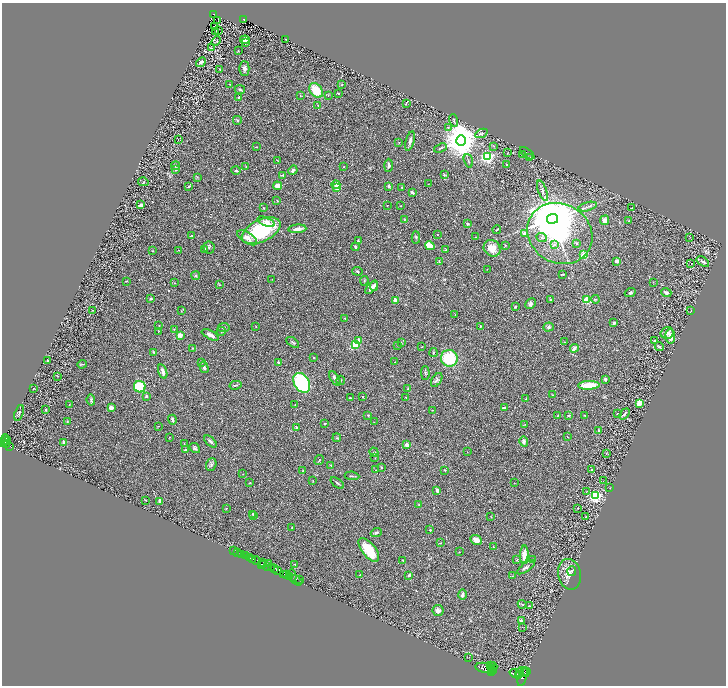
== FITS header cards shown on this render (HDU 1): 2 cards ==
NAXIS1  =                 1448
NAXIS2  =                 1367

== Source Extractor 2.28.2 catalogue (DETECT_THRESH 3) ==
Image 1448 x 1367 px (HDU 1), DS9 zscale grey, zoomed out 1/2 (1 PNG px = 2 x 2 image px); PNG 728 x 688 px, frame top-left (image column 1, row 1366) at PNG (2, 3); each listed source drawn as its Kron ellipse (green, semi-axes under 4 px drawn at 4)
Background 0.389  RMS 0.028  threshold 0.0842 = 3 sigma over >= 5 px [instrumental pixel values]
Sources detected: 349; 36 cannot appear on this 1/2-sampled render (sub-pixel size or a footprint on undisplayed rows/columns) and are neither listed nor drawn; the other 313 listed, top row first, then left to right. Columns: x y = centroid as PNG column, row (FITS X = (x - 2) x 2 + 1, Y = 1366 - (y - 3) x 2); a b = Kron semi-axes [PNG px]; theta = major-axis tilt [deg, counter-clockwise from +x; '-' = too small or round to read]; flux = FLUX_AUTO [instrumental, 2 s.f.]
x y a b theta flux
213 14 2 2 - 51
244 19 3 2 - 39
218 21 2 1 - 4.8
215 27 2 1 - 1.3
218 31 2 1 - 61
216 32 3 2 - 1.5
286 39 2 1 - 2.5
245 40 5 4 - 38
216 41 5 1 - 1.8
245 43 2 2 - 8.9
211 48 3 2 - 2.9
238 51 2 1 - 2.3
201 62 5 3 - 12
244 68 7 5 -89 16
220 69 4 2 - 5.1
230 84 3 2 - 3
342 85 3 2 - 3.4
240 89 5 3 - 6.9
316 90 8 6 -53 130
338 93 2 2 - 4.9
328 95 3 3 - 4.1
300 96 2 2 - 3.2
239 98 2 2 - 36
406 103 4 1 - 2.8
318 106 4 2 - 4
237 120 4 3 - 5.7
454 120 6 2 -72 5.3
448 127 2 2 - 9.1
481 133 6 4 25 10
178 139 2 1 - 1.4
410 141 10 3 74 18
461 141 5 5 - 18000
399 142 2 2 - 2.5
494 146 3 2 - 3.6
257 147 3 2 - 2.1
441 148 7 2 22 7.7
508 153 2 2 - 1.9
527 153 8 2 -36 5.7
523 155 2 2 - 9
487 157 3 3 - 1500
530 158 4 2 - 4
277 160 3 2 - 2.2
468 161 7 2 -71 6.3
388 165 6 4 88 14
507 165 3 2 - 4.7
175 166 4 3 - 6.8
246 166 2 2 - 4.3
344 167 2 2 - 2.1
176 170 2 2 - 34
293 170 5 3 - 16
236 171 5 3 - 7
283 175 3 3 - 4.3
444 175 4 3 - 4.2
197 177 4 3 - 4.1
143 182 5 4 - 8.5
429 184 3 2 - 2.5
336 185 4 4 - 13
277 186 4 4 - 52
389 186 3 3 - 8.3
188 187 3 2 - 4.8
337 187 4 3 - 41
402 187 2 2 - 4.1
543 191 11 3 -69 15
412 193 4 3 - 14
277 200 3 2 - 3.7
140 205 3 3 - 24
387 205 2 1 - 1.8
401 206 2 2 - 2.5
587 207 9 2 16 11
263 208 3 2 - 2.7
632 208 2 1 - 3
405 219 3 2 - 3.3
553 219 5 5 - 55000
605 220 5 4 - 21
629 221 3 2 - 4.1
266 222 9 4 -23 21
468 224 4 3 - 8.6
297 229 9 3 6 23
497 230 4 2 - 5.6
261 231 21 11 26 370
524 233 4 3 - 13
560 233 33 29 -31 1100
437 234 2 2 - 5.7
191 236 3 2 - 3.2
416 237 6 3 -86 7.4
475 237 2 2 - 6.1
542 237 5 4 - 14
690 237 2 1 - 1.5
247 238 11 5 -32 42
358 241 2 2 - 6.6
576 243 4 3 - 5.3
505 245 3 3 - 4
554 245 4 3 - 12
430 246 5 3 - 87
209 247 6 5 - 9.6
355 247 4 3 - 5.7
492 248 9 8 - 60
205 249 3 3 - 9.9
178 250 3 2 - 2.3
446 250 3 3 - 4.8
153 251 2 2 - 2.7
584 255 3 3 - 250
617 261 2 2 - 66
439 262 4 2 - 3.8
703 262 7 3 -34 12
691 263 2 1 - 31
487 269 2 2 - 1.7
357 271 5 3 - 7.4
562 274 3 2 - 6.6
196 276 4 4 - 6.9
272 279 3 2 - 2.5
126 281 4 2 - 2.5
364 281 5 3 - 5
653 282 2 1 - 1.2
174 283 2 2 - 1.6
219 285 3 3 - 3.6
374 286 5 3 - 21
372 287 8 3 49 34
630 293 5 4 - 12
666 293 5 3 - 15
151 299 3 2 - 8.7
550 299 2 2 - 14
587 299 3 3 - 390
595 299 4 3 - 4.9
395 300 2 2 - 76
530 303 6 5 - 16
515 307 4 3 - 5.5
92 310 3 2 - 2.6
181 311 4 3 - 4
691 311 3 2 - 4.1
455 315 2 2 - 1.7
345 318 3 2 - 3.6
614 323 3 3 - 11
159 326 3 2 - 2.8
480 326 2 2 - 3.3
224 327 5 4 - 9.1
256 327 2 1 - 2.6
548 327 5 4 - 13
174 329 3 3 - 3.2
221 331 5 3 - 7.6
158 332 3 2 - 2.4
667 333 6 5 - 15
180 335 2 2 - 120
210 335 9 4 -27 30
670 336 7 5 -85 53
359 340 2 2 - 80
655 341 3 3 - 5.8
293 342 7 2 -36 6.6
401 342 4 3 - 3.9
565 342 2 2 - 2.2
355 344 3 3 - 280
397 345 3 3 - 4.3
659 346 4 3 - 6.1
422 347 2 1 - 2.5
193 348 3 3 - 2.7
574 348 4 3 - 33
153 352 4 3 - 6
433 353 4 3 - 5.5
313 358 2 2 - 4.9
449 358 8 8 - 230
47 360 2 2 - 5.1
202 362 2 2 - 4.1
279 362 3 3 - 9.8
395 362 2 2 - 2.4
82 364 5 2 - 4.6
204 367 6 3 -75 14
163 372 7 3 -72 20
425 373 6 3 -89 7.4
57 376 3 2 - 2
335 378 8 3 -57 19
605 379 4 3 - 11
340 380 5 2 - 4.1
437 380 8 4 57 12
302 383 11 7 -58 470
235 385 6 3 12 7.7
589 385 11 4 2 130
140 387 6 5 - 270
33 389 2 2 - 2
408 389 3 3 - 5
553 395 3 2 - 2.7
146 396 3 3 - 7.7
363 397 2 2 - 5.6
406 397 3 2 - 2.3
350 398 2 2 - 5.1
526 399 3 3 - 4.1
91 400 5 4 - 9.1
639 403 3 2 - 120
69 405 2 2 - 4.1
295 405 2 1 - 2.8
111 408 3 3 - 25
504 408 3 2 - 12
46 410 4 2 - 4.5
432 410 4 2 - 2.6
19 413 8 4 70 9.2
618 413 3 2 - 2.7
624 414 6 3 51 9.1
368 415 3 3 - 4.9
558 415 3 2 - 2.2
569 415 2 2 - 8.6
585 415 3 2 - 4.2
172 420 5 2 - 11
67 421 4 3 - 3.6
374 422 3 2 - 2.3
325 423 2 2 - 6.5
525 424 3 3 - 3.1
158 426 3 2 - 3
296 427 3 3 - 3.8
598 430 3 2 - 6.2
170 437 2 2 - 2.5
568 437 3 2 - 1.8
337 438 4 2 - 3.8
6 439 5 3 - 500
5 441 2 1 - 98
210 441 7 3 -42 15
524 441 5 4 - 23
3 442 3 2 - 430
64 442 2 2 - 58
7 444 3 2 - 180
184 444 3 2 - 1.6
407 445 2 2 - 67
9 446 3 2 - 140
195 448 6 4 -41 12
185 450 3 2 - 14
374 452 5 4 - 9.5
467 452 2 1 - 1.6
606 453 3 2 - 3.1
375 458 3 2 - 2.6
319 460 5 3 - 5.9
211 464 6 5 - 14
331 465 2 2 - 6
381 467 3 2 - 4.3
591 469 3 2 - 3.1
375 470 3 2 - 4.9
445 470 2 2 - 5.7
303 471 3 2 - 6.9
243 474 2 2 - 1.5
352 476 7 2 -6 7.9
313 481 3 2 - 2
603 481 2 2 - 1.9
250 483 3 2 - 4.4
337 483 7 2 -37 10
514 483 2 1 - 1.5
610 488 2 2 - 1.9
437 490 4 3 - 18
586 491 2 1 - 2
595 496 3 3 - 1200
145 500 3 2 - 3.8
160 501 3 2 - 24
419 505 4 2 - 3.8
577 508 2 2 - 2.2
226 509 2 2 - 3.3
253 514 3 3 - 4.8
253 516 3 2 - 3.1
586 516 3 2 - 3.9
491 517 4 2 - 2.8
292 528 3 2 - 2.9
430 530 3 2 - 5
376 532 6 3 20 9.2
476 540 6 4 -26 41
440 543 3 2 - 2.5
493 546 3 2 - 1.8
369 550 14 6 -52 180
234 551 2 1 - 38
459 552 2 2 - 2.3
238 553 2 2 - 200
242 554 2 2 - 630
524 555 9 4 87 44
245 556 3 2 - 44
250 558 3 1 - 43
533 559 2 2 - 5.9
252 560 3 2 - 30
403 560 2 2 - 2.6
517 560 4 3 - 5.5
256 561 4 2 - 900
263 562 2 1 - 260
261 564 2 1 - 280
264 564 3 2 - 150
269 564 3 2 - 230
295 564 3 3 - 4.7
267 567 4 2 - 100
526 567 10 4 36 14
271 568 3 2 - 400
275 569 4 3 - 550
278 570 3 2 - 290
572 571 5 4 - 7.3
284 574 2 2 - 620
569 574 15 11 -76 52
287 575 2 2 - 440
360 575 2 2 - 3.7
409 575 4 2 - 7.3
292 576 6 1 -78 39
512 576 2 1 - 1.6
289 577 3 2 - 600
296 580 6 1 -29 63
300 580 2 1 - 79
463 595 5 3 - 16
522 604 4 3 - 5.4
529 606 4 2 - 2.9
438 610 5 5 - 22
521 621 4 2 - 12
522 627 2 1 - 1.3
469 657 2 2 - 1.6
490 665 2 2 - 800
493 667 4 3 - 2300
485 668 10 5 -10 7300
493 670 3 2 - 1100
526 671 2 1 - 320
492 672 3 2 - 1500
523 672 6 2 -33 1900
516 673 6 4 -18 4800
519 673 4 2 - 1500
518 676 2 2 - 1000
523 677 10 3 72 2700
At the frame edge (FLAGS 8, measured only in part): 1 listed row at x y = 3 442
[36 sub-pixel or undisplayed-footprint detections neither listed nor drawn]